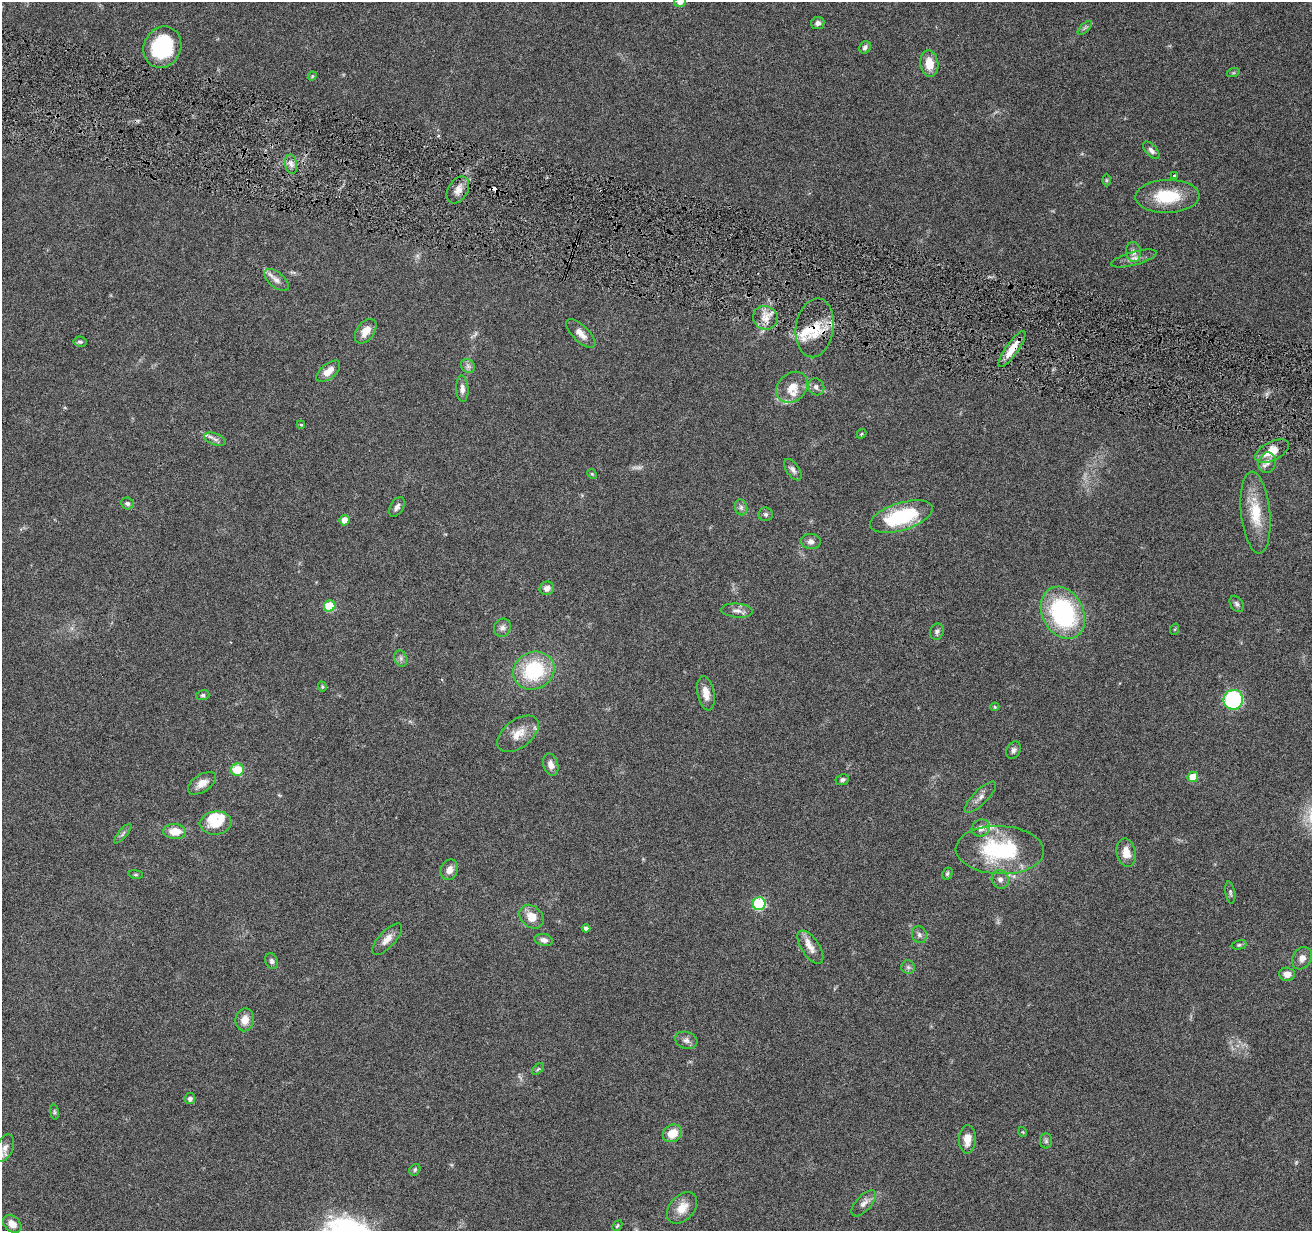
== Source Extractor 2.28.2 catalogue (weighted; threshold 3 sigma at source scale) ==
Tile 11 of 4 x 4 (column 3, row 3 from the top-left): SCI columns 2625-3934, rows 1484-2712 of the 5245 x 5297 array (HDU 1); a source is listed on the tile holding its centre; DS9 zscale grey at full resolution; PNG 1314 x 1233 px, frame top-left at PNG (2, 2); each listed source drawn as its Kron ellipse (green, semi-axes under 4 px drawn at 4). Shown black and unused: <1% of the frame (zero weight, under 4 of 8 exposures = <1% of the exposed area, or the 3 px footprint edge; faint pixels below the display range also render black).
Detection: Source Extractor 2.28.2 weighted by HDU 2 'WHT'; one run over the whole footprint, this tile lists its part. Background 0.0614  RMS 0.0042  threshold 0.0171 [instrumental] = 3 sigma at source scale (4.09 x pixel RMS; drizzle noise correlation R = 1.36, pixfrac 0.8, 0.05/0.05 arcsec/px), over >= 5 px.
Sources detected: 116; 6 too faint to see at this stretch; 1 inside a brighter object's white glare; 1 cosmic-ray / hot-pixel residue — neither listed nor drawn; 4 inside a brighter listed object's ellipse — not listed separately; the other 104 listed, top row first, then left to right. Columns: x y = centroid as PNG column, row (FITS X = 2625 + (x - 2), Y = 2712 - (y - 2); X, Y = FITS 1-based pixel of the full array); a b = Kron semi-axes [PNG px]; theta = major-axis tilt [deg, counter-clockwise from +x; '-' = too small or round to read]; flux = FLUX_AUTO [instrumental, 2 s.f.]
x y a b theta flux
680 2 6 5 - 2
818 23 7 6 - 1.3
1085 28 9 3 45 0.69
162 47 21 18 65 27
865 47 7 5 56 1.2
929 63 13 9 -82 6.3
1233 73 6 4 18 0.52
312 76 4 4 - 0.4
1151 150 10 5 -48 1.4
291 164 10 6 -80 1.8
1174 175 4 3 - 0.43
1106 180 6 4 90 0.5
458 190 14 10 59 3.3
1167 196 32 16 2 15
1133 252 10 7 -81 1.7
1134 259 24 6 15 2.6
276 280 15 7 -39 2.5
765 318 12 11 - 4.2
815 328 30 19 81 12
366 331 14 8 54 4.1
581 334 19 8 -45 3.3
80 342 7 5 -8 0.75
1012 349 21 6 55 5.7
468 366 8 6 -45 1.2
328 371 14 7 40 4.1
792 387 17 14 43 5.9
816 387 9 8 - 1.5
462 389 13 6 -87 1.9
301 425 4 4 - 0.4
862 434 5 4 - 0.56
215 439 11 5 -19 1.4
1272 451 18 9 27 6.9
1267 463 10 8 77 2
793 470 12 6 -55 1.5
592 474 5 4 - 0.41
127 504 6 6 - 0.96
397 507 11 6 59 1.4
741 507 8 6 -76 1.1
1255 513 41 14 -84 13
766 514 7 7 - 0.95
901 517 32 13 17 27
345 520 5 5 - 3.1
811 542 10 7 -2 1.8
547 588 7 6 - 2.2
1237 604 9 6 -56 1
330 606 6 5 - 20
737 611 16 7 -5 2.2
1063 613 27 20 -63 49
502 628 9 8 - 1.7
1175 629 6 3 71 0.41
937 632 8 6 72 1.1
401 658 8 6 -70 1.2
534 671 21 18 28 27
322 687 5 4 - 0.47
706 693 17 8 -79 4
203 695 6 5 - 0.7
1233 700 10 9 - 38
995 707 4 4 - 0.47
518 734 24 14 38 6.1
1014 750 9 7 64 1.3
551 765 11 7 -74 2.7
237 770 6 6 - 9.4
1193 777 5 5 - 6.6
842 780 7 5 25 0.92
202 783 16 8 33 3.3
980 797 21 7 45 2.6
216 823 16 11 6 7
981 828 9 8 - 2.9
175 831 11 7 -3 6.1
123 834 12 4 50 1.1
1000 850 44 24 -2 37
1126 853 14 9 -78 4.7
449 870 10 8 70 2.5
136 874 7 3 -8 0.48
947 874 6 5 - 0.68
1000 879 9 8 - 1.9
1230 892 11 5 -81 0.92
759 904 6 6 - 37
531 917 13 10 -45 5.4
586 928 4 4 - 1.6
919 935 8 7 - 1.4
387 939 20 8 46 3.3
544 940 9 6 -12 1.8
1239 945 7 4 14 0.68
810 947 19 9 -57 3.7
1302 958 12 9 59 2.4
272 961 8 6 -67 1.2
908 967 7 7 - 1
1287 974 8 6 -3 3.2
245 1020 11 9 81 3.9
686 1040 11 8 -17 1.7
538 1069 7 4 44 0.54
190 1099 5 5 - 1.5
54 1112 8 4 -81 0.64
1023 1132 5 3 - 0.3
672 1133 10 8 30 6.6
967 1139 14 8 87 4.6
1046 1141 8 6 -89 0.93
5 1148 14 8 70 2.2
415 1170 6 5 - 0.7
864 1203 16 7 48 2.3
682 1208 18 12 48 5.5
12 1224 10 7 -42 3.4
617 1226 5 4 - 0.51
Overlapping masked pixels (flux is a lower limit): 3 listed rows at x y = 815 328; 1012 349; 1272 451
Isophote crosses this tile's border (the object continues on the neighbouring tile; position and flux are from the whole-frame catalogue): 1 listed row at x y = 680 2